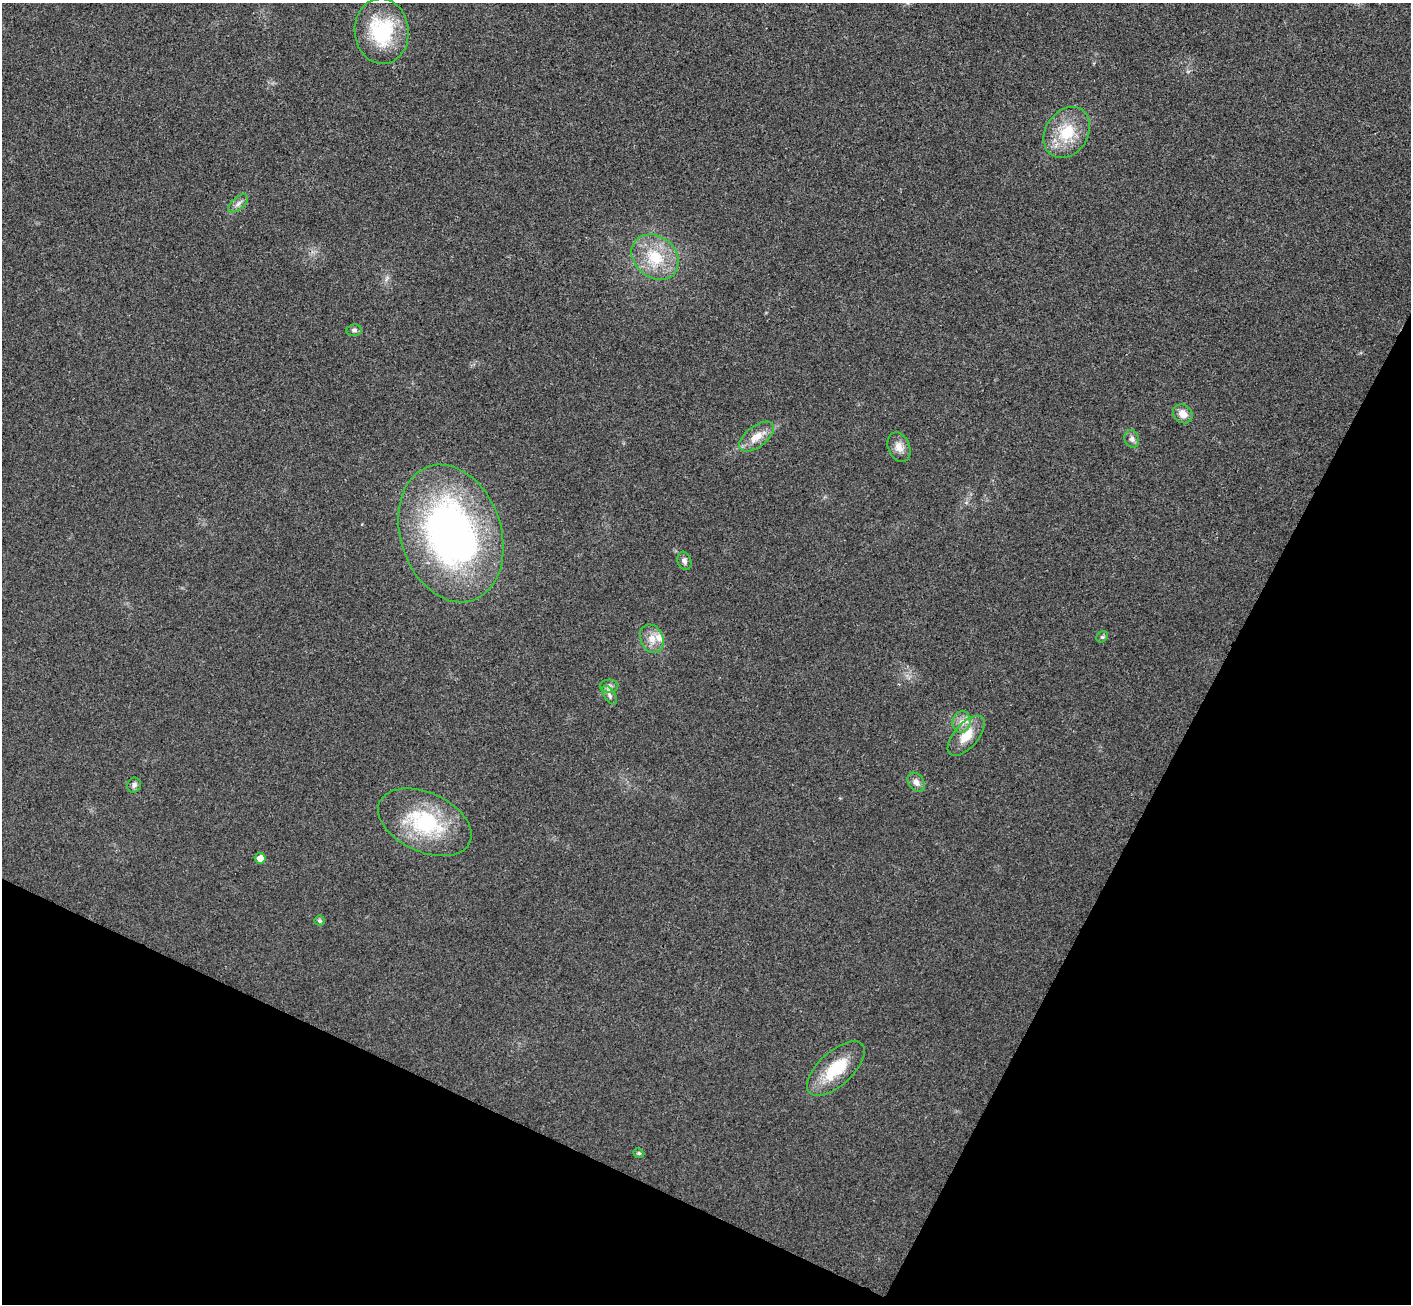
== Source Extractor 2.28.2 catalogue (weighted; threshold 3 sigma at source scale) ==
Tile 15 of 4 x 4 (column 3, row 4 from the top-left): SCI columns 2852-4260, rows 204-1505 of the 5707 x 5742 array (HDU 1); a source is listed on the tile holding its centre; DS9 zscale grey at full resolution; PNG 1413 x 1306 px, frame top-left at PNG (2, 3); each listed source drawn as its Kron ellipse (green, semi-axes under 4 px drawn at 4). Shown black and unused: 25% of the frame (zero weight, under 3 of 4 exposures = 6% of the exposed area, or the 3 px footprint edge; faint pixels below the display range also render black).
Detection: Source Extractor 2.28.2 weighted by HDU 2 'WHT'; one run over the whole footprint, this tile lists its part. Background 0.0358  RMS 0.0065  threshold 0.0291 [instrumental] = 3 sigma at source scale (4.5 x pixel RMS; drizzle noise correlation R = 1.50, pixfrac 1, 0.05/0.05 arcsec/px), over >= 5 px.
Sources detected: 25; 1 inside a brighter listed object's ellipse — not listed separately; the other 24 listed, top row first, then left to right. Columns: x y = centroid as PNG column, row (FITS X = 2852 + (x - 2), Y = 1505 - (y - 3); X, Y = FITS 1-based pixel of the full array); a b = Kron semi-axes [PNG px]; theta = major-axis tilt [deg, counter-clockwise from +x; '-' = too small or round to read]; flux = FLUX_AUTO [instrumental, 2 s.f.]
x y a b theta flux
382 31 33 27 -84 45
1067 132 27 21 56 24
238 203 12 6 42 2.9
655 257 26 20 -40 25
354 330 8 5 9 1.6
1183 414 10 9 - 6
756 437 20 10 37 9.1
1132 439 9 7 -73 2.3
899 447 15 10 -68 5.8
451 533 70 50 -72 280
684 561 9 6 -72 2.3
1102 637 6 5 - 1.1
652 639 15 11 -65 7.2
609 686 9 6 1 2.1
610 695 10 5 -57 2.3
962 722 11 9 73 4.9
966 736 24 12 49 12
916 782 10 7 -55 3.6
134 785 7 7 - 2.1
425 822 49 29 -24 56
260 858 5 5 - 6.7
319 921 5 5 - 1.4
836 1069 36 17 42 26
639 1153 5 4 - 0.9